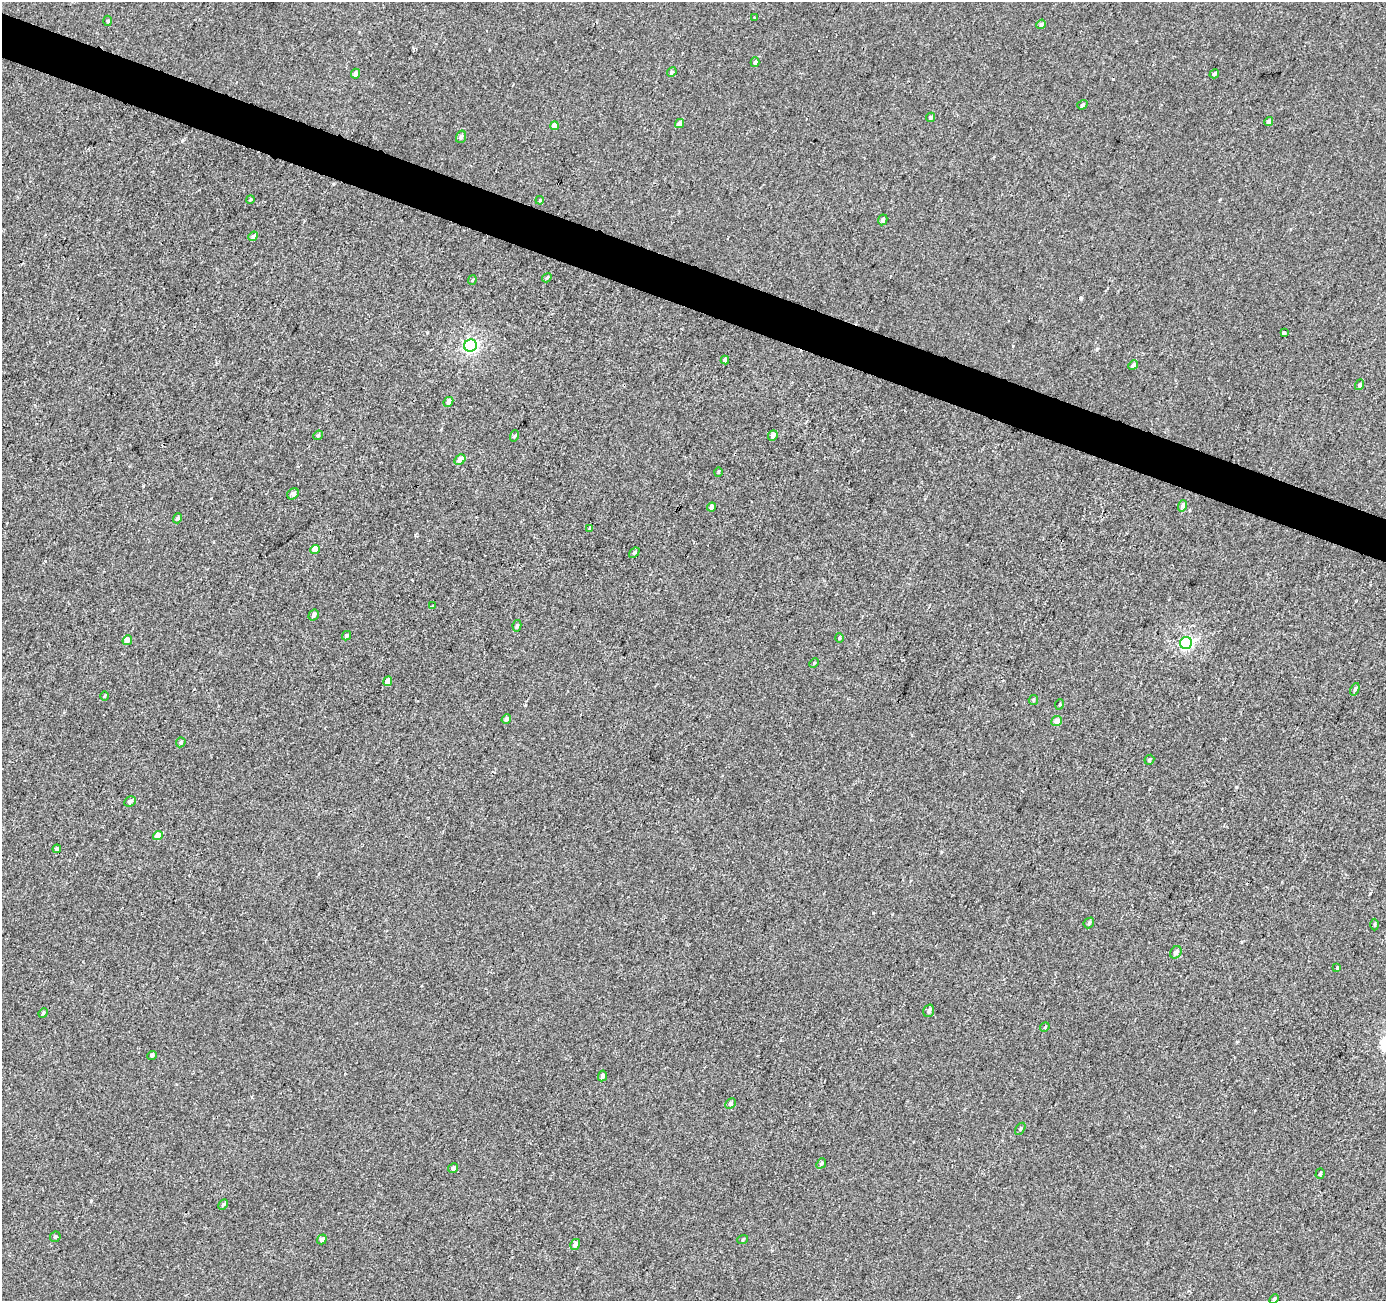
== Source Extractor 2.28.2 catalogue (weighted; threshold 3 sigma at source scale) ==
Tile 11 of 4 x 4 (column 3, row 3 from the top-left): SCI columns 2774-4157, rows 1572-2870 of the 5541 x 5676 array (HDU 1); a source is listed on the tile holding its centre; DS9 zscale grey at full resolution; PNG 1388 x 1303 px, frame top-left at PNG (2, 2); each listed source drawn as its Kron ellipse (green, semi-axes under 4 px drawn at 4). Shown black and unused: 3% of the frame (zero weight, under 2 of 3 exposures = <1% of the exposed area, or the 3 px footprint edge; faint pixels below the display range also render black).
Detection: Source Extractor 2.28.2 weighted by HDU 2 'WHT'; one run over the whole footprint, this tile lists its part. Background -5.98e-04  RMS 0.0041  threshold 0.0186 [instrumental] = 3 sigma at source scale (4.5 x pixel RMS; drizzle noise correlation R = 1.50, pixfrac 1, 0.0396/0.0396 arcsec/px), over >= 5 px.
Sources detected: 80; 3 cosmic-ray / hot-pixel residue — neither listed nor drawn; the other 77 listed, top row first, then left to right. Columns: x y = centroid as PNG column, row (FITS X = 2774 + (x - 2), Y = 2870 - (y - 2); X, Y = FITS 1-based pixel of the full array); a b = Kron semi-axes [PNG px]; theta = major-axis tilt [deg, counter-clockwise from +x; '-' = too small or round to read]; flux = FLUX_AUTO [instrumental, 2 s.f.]
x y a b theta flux
754 17 3 2 - 0.38
108 21 5 3 - 0.48
1041 24 5 4 - 1.2
755 62 5 3 - 0.67
672 72 5 4 - 0.61
355 74 5 4 - 1.7
1214 74 5 4 - 0.7
1082 105 5 4 - 0.66
930 117 5 4 - 0.82
1269 121 4 4 - 1.7
679 124 5 4 - 2.5
554 126 4 4 - 3.7
461 137 6 5 - 1
250 200 4 3 - 0.42
540 200 4 3 - 0.39
883 220 5 4 - 1.3
253 236 5 4 - 1.2
547 278 5 3 - 0.55
472 280 5 4 - 0.46
1284 333 3 3 - 1.2
471 346 6 6 - 84
725 360 4 3 - 1.3
1133 365 5 4 - 1.3
1360 385 5 4 - 0.92
448 402 5 4 - 2
318 435 5 4 - 0.54
773 435 5 4 - 1.5
514 436 6 3 70 0.45
460 460 6 4 47 3.4
718 472 4 4 - 0.44
293 494 6 5 - 1.3
1182 506 6 4 73 1.5
712 507 4 4 - 2.4
178 518 5 4 - 0.73
590 528 4 3 - 0.66
315 550 5 4 - 4.1
634 553 6 4 41 0.61
432 606 4 3 - 0.68
314 615 6 5 - 1.3
517 626 6 4 78 0.88
347 636 5 4 - 0.72
839 638 5 3 - 0.43
127 640 5 4 - 2.9
1186 643 6 5 - 68
814 663 5 3 - 0.4
388 681 5 4 - 2.5
1355 689 6 4 67 0.82
104 696 5 3 - 0.43
1033 700 5 4 - 0.5
1060 704 5 3 - 0.33
506 719 5 4 - 1.2
1056 721 5 5 - 2.3
181 742 5 4 - 0.64
1149 760 5 4 - 0.62
130 801 6 4 28 1.3
158 836 5 4 - 4.7
57 849 4 3 - 1.3
1089 923 6 4 47 0.64
1375 925 6 3 89 0.52
1176 952 7 5 52 1.4
1337 968 3 3 - 1.8
929 1011 6 5 - 1.2
43 1013 5 4 - 0.5
1045 1027 5 4 - 0.41
152 1055 5 4 - 0.73
602 1076 5 4 - 1.2
730 1104 6 5 - 1
1020 1129 7 4 60 0.66
821 1163 5 4 - 0.69
453 1168 5 4 - 1.3
1320 1174 5 4 - 0.6
223 1205 5 4 - 0.55
55 1237 5 5 - 0.62
322 1239 5 4 - 1.5
743 1239 5 3 - 0.42
575 1245 5 4 - 1.7
1274 1299 5 4 - 0.54
Unlisted compact peaks at least as high as the median listed source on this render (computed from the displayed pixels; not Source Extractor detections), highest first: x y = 182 141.